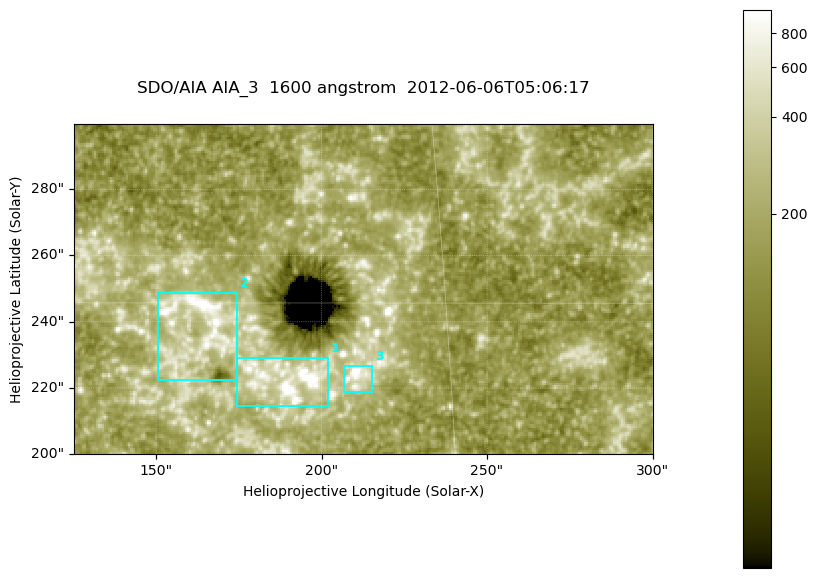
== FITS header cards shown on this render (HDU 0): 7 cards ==
TELESCOP= 'SDO/AIA '
INSTRUME= 'AIA_3   '
WAVELNTH=                 1600
WAVEUNIT= 'angstrom'
DATE-OBS= '2012-06-06T05:06:17.12'
CTYPE1  = 'HPLN-TAN'
CTYPE2  = 'HPLT-TAN'

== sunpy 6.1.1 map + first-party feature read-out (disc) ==
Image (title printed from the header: SDO/AIA AIA_3  1600 angstrom  2012-06-06T05:06:17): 287 x 164 px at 0.609 arcsec/px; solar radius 946 arcsec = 1552 px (partial field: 0.6% of the solar disc is inside the frame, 100% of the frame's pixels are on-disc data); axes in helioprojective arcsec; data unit not stated in the header (colour bar unlabelled)
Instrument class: DISC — disc imager (sunpy class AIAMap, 1600 A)
Bright regions (active regions / flare kernels): reference = the on-disc median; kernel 3 px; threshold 5 sigma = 315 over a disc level ~179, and >= 1.15x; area >= 47 px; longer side >= 3 px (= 1.8 arcsec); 3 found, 3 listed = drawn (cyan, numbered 1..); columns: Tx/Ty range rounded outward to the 2 arcsec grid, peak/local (2 s.f.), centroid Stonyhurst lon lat
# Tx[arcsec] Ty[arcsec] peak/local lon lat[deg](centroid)
1 174..202 214..230 13 +12 +14
2 150..176 222..250 8.2 +10 +15
3 206..216 218..228 10 +13 +14